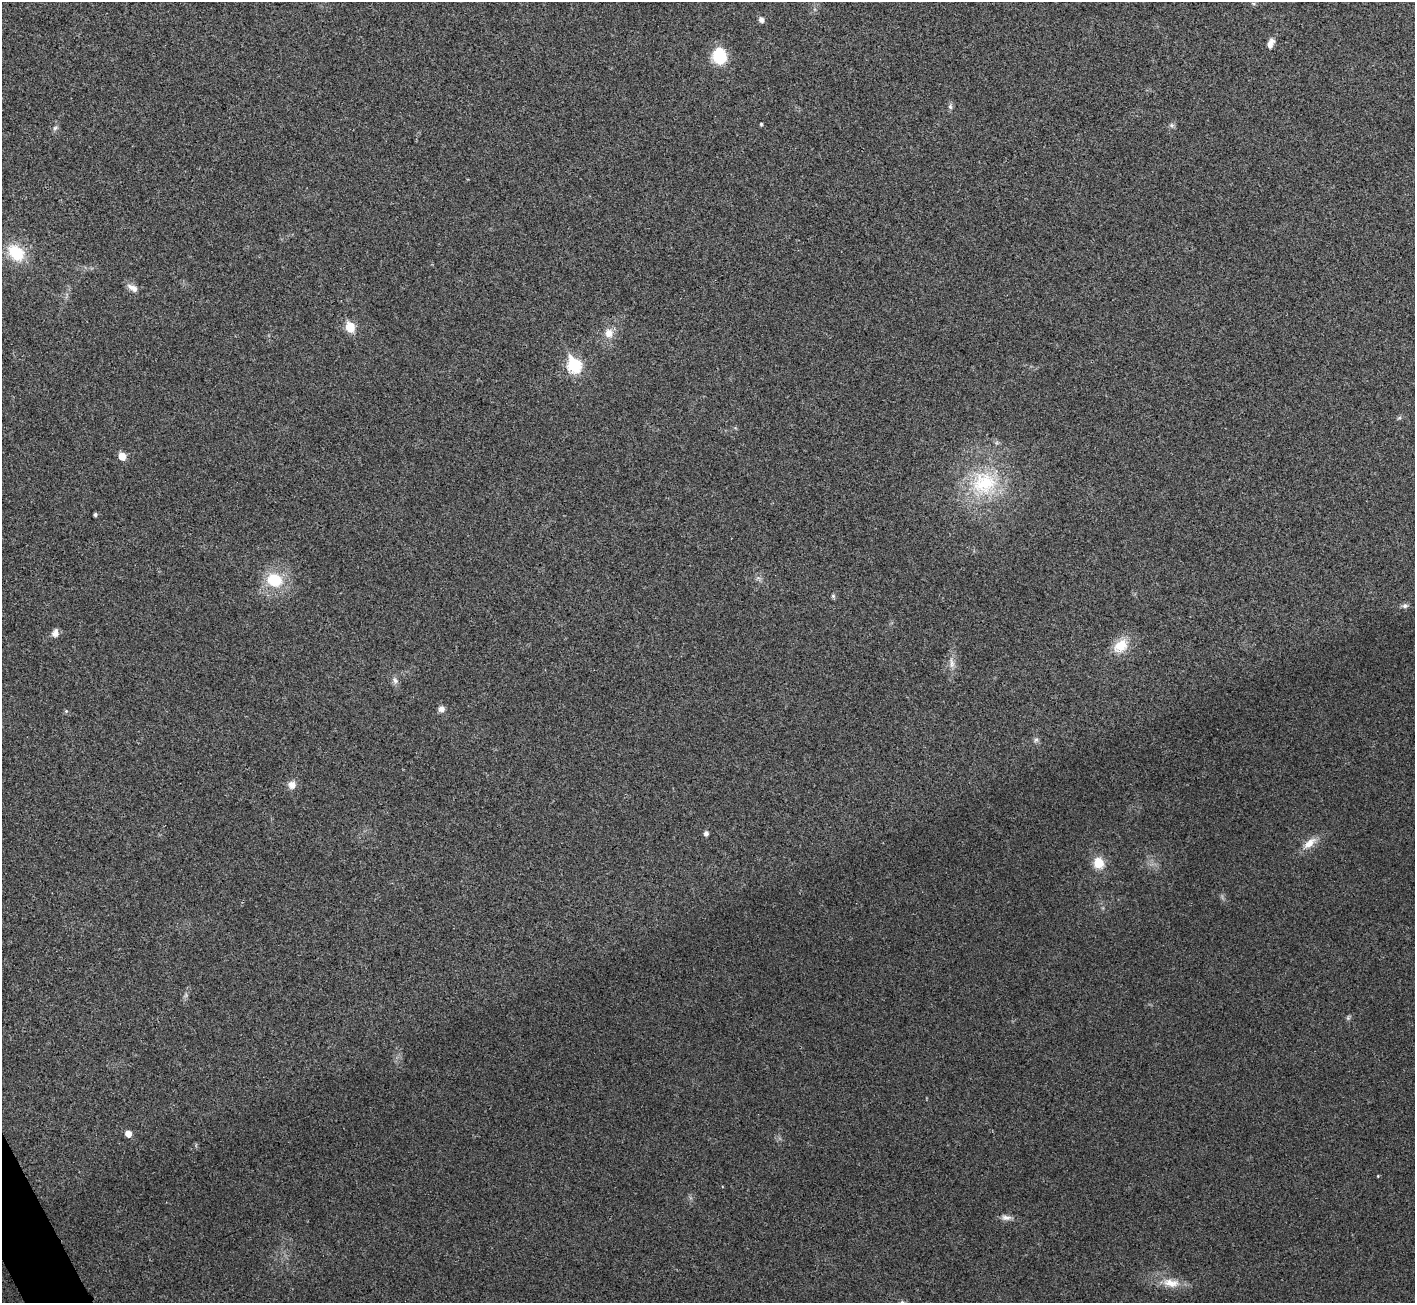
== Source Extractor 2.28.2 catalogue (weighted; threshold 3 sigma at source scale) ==
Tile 7 of 4 x 4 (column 3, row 2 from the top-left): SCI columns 2833-4245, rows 2763-4063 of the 5667 x 5657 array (HDU 1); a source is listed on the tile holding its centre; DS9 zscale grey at full resolution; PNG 1417 x 1305 px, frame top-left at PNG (2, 2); no overlay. Shown black and unused: <1% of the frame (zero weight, under 3 of 4 exposures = <1% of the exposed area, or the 3 px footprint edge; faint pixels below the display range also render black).
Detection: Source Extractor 2.28.2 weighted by HDU 2 'WHT'; one run over the whole footprint, this tile lists its part. Background 0.0505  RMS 0.0067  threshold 0.0303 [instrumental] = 3 sigma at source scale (4.5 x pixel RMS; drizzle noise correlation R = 1.50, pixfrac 1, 0.05/0.05 arcsec/px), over >= 5 px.
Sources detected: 35; all 35 listed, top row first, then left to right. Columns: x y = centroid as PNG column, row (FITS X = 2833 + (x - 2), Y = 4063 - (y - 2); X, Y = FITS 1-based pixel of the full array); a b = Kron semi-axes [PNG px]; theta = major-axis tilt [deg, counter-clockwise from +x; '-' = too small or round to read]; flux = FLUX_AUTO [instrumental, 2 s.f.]
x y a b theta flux
761 20 6 5 - 3.2
1271 43 12 7 67 4.4
720 56 18 15 -80 22
950 107 8 6 -88 1.7
761 124 3 3 - 0.84
1172 125 7 6 - 1.6
55 128 7 5 44 1.5
16 253 22 16 -43 24
133 288 15 8 -31 4.2
350 327 6 5 - 27
609 333 12 10 69 6.4
574 365 8 7 - 77
1399 418 6 4 18 1
122 456 6 5 - 11
984 483 38 36 7 55
95 514 4 3 - 1.5
275 580 19 16 -20 24
833 596 5 5 - 1.2
1405 606 8 6 -7 2.1
55 633 10 7 69 3.7
1121 646 20 14 39 14
952 663 17 7 -81 4.5
395 680 10 7 -58 2.7
441 709 8 7 - 3
66 711 6 5 - 0.92
1036 740 7 5 66 1.5
292 785 10 9 - 4.7
706 833 5 4 - 2.4
1309 843 22 9 40 7.9
1099 863 12 11 - 12
1348 1018 7 5 -79 1.1
128 1134 5 5 - 6.4
1378 1176 4 2 - 0.45
1006 1218 14 7 -6 3.4
1171 1283 26 11 -8 11